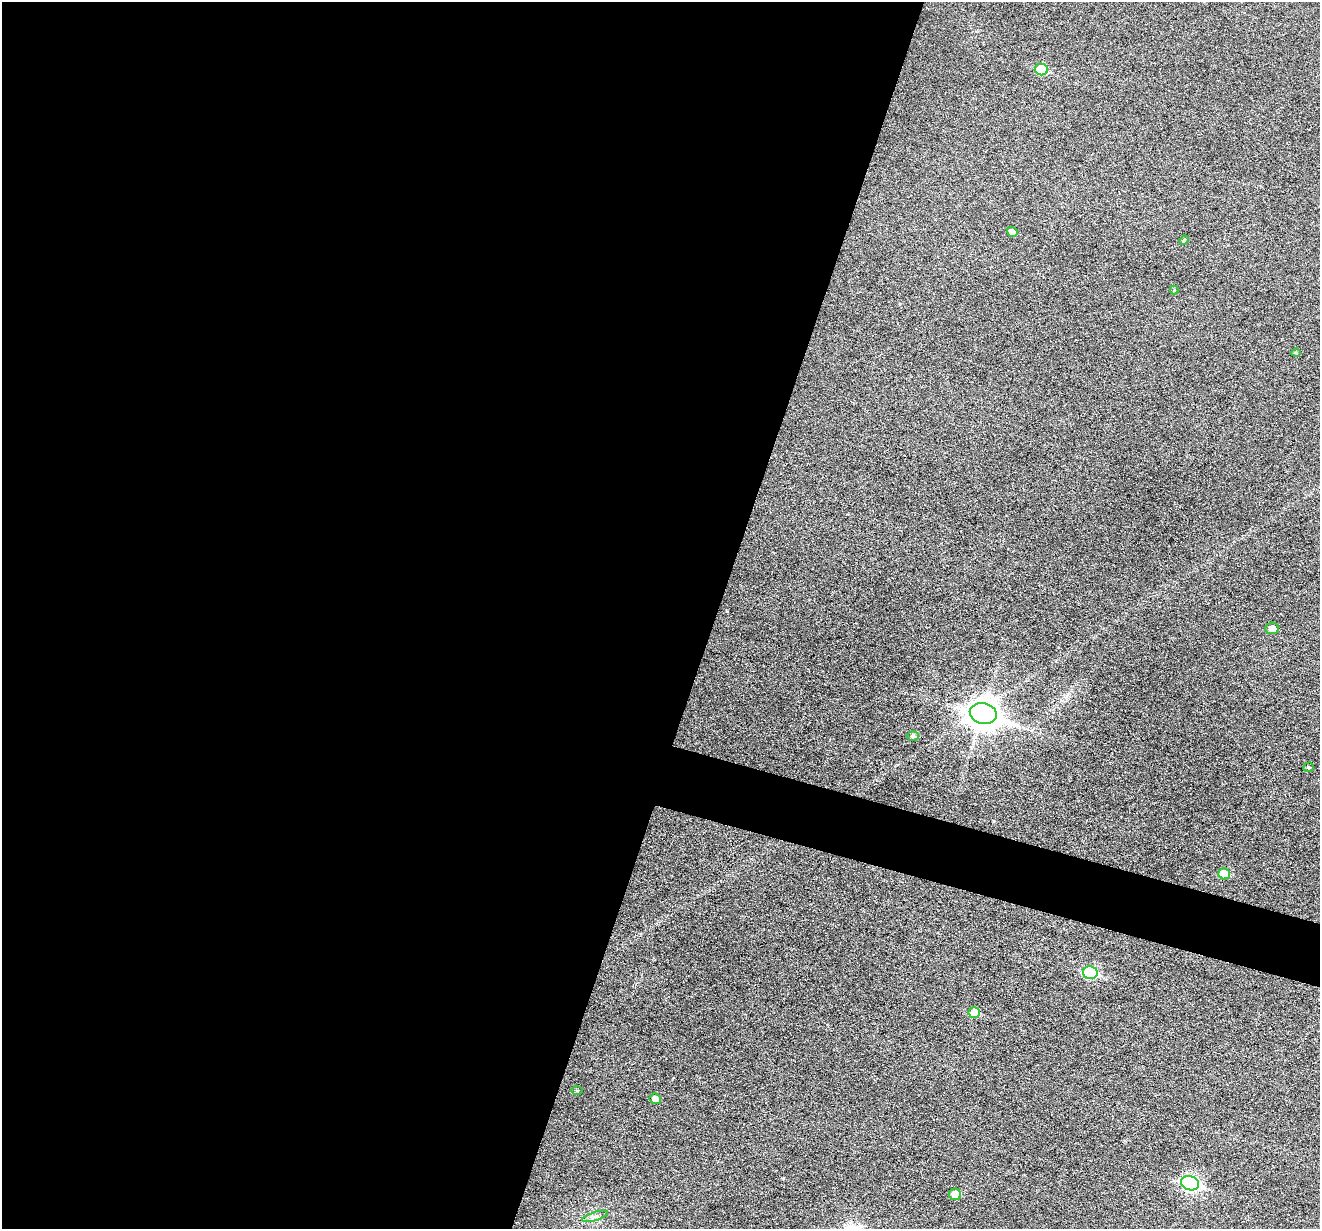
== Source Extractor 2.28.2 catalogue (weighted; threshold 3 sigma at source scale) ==
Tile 5 of 4 x 4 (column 1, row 2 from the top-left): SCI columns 3-1320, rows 2708-3934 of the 5274 x 5288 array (HDU 1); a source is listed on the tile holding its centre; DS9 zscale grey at full resolution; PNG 1322 x 1231 px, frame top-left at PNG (2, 2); each listed source drawn as its Kron ellipse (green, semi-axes under 4 px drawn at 4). Shown black and unused: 57% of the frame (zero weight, under 3 of 6 exposures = <1% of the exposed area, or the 3 px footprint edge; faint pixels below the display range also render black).
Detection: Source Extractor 2.28.2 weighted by HDU 2 'WHT'; one run over the whole footprint, this tile lists its part. Background 0.0501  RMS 0.0057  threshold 0.0234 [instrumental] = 3 sigma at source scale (4.09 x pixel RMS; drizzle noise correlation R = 1.36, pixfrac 0.8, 0.05/0.05 arcsec/px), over >= 5 px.
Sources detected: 17; all 17 listed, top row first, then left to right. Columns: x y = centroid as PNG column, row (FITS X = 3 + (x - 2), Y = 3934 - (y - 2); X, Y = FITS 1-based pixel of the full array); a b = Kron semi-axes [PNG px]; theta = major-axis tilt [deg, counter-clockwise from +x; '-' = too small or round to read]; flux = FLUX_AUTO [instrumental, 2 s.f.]
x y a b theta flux
1041 69 6 5 - 16
1012 232 5 4 - 3
1184 240 5 4 - 0.74
1174 290 4 4 - 0.46
1296 353 5 3 - 0.51
1272 628 7 6 - 3.1
983 714 13 10 -14 630
913 736 5 5 - 1.4
1308 767 5 4 - 0.72
1224 874 6 5 - 11
1090 973 7 6 - 37
974 1013 6 5 - 9
577 1090 5 3 - 0.5
655 1099 6 5 - 3.2
1190 1183 9 7 -17 95
955 1194 6 5 - 5.3
595 1216 13 2 17 1.1
Unlisted compact peaks at least as high as the median listed source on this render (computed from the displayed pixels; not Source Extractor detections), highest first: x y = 783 1178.